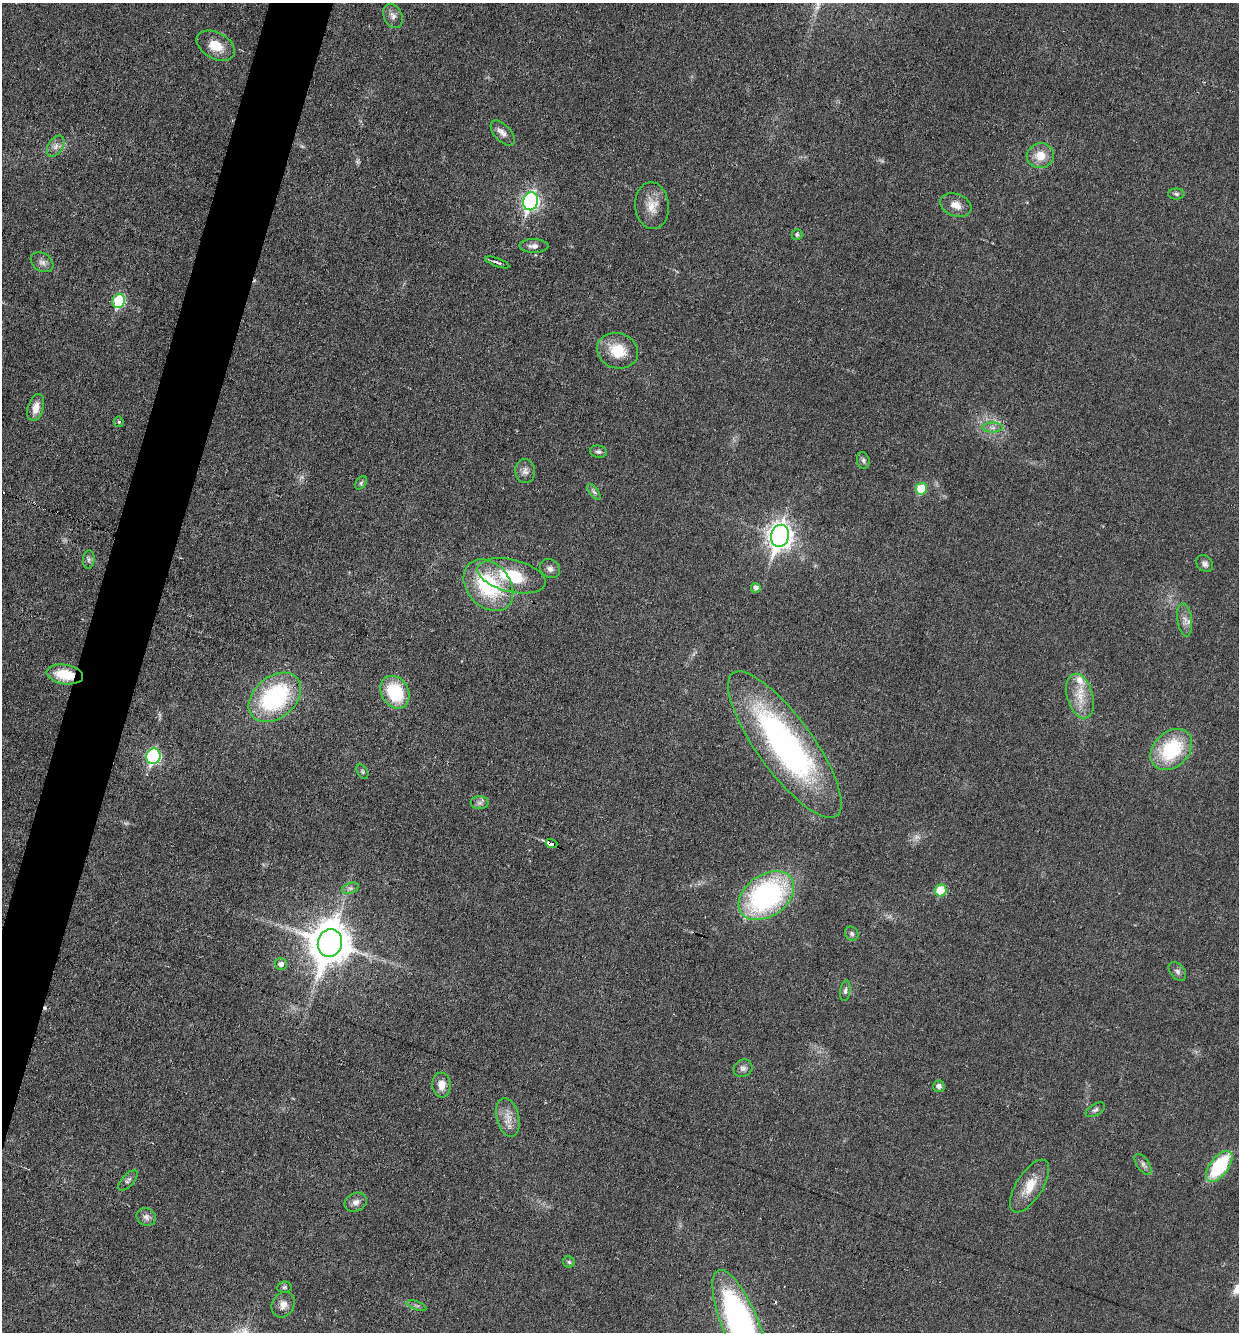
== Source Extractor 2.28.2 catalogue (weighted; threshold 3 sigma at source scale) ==
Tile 7 of 4 x 4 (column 3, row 2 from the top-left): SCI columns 2733-3969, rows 2659-3988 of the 5333 x 5318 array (HDU 1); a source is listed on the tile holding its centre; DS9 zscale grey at full resolution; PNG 1241 x 1334 px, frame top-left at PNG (2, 3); each listed source drawn as its Kron ellipse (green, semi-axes under 4 px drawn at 4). Shown black and unused: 4% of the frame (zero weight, under 3 of 6 exposures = <1% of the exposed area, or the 3 px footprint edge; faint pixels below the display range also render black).
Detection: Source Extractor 2.28.2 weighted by HDU 2 'WHT'; one run over the whole footprint, this tile lists its part. Background 0.0321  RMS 0.0039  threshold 0.0159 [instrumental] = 3 sigma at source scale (4.09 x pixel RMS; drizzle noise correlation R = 1.36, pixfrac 0.8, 0.05/0.05 arcsec/px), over >= 5 px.
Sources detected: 73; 5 too faint to see at this stretch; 1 cosmic-ray / hot-pixel residue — neither listed nor drawn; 1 inside a brighter listed object's ellipse — not listed separately; the other 66 listed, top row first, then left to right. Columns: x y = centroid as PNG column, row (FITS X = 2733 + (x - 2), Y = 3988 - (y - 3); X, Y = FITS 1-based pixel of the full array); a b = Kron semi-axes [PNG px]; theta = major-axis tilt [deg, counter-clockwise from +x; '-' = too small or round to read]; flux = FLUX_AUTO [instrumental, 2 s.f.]
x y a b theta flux
393 16 12 9 -65 2.2
216 46 20 13 -29 7.1
503 133 15 8 -48 2.6
56 146 12 7 59 2
1040 156 14 12 12 5.6
1176 194 8 5 -1 0.84
531 201 9 7 73 110
956 205 16 11 -21 3.9
652 206 23 16 -86 6.4
797 234 5 5 - 0.87
534 246 14 7 0 2
42 262 12 9 -32 1.9
497 262 13 3 -20 0.95
119 301 7 6 - 26
618 351 21 17 -19 10
36 407 14 8 74 3.7
119 422 5 5 - 0.46
993 428 10 5 0 1.5
598 452 8 6 -13 1
863 460 8 6 -75 0.95
525 471 12 10 -81 2.1
361 483 7 5 54 0.78
921 489 6 5 - 12
594 492 9 4 -54 0.92
780 536 11 9 76 300
89 559 9 6 84 1.1
1205 564 9 7 -47 1.5
550 569 10 9 - 1.9
512 576 35 16 -13 18
488 585 29 21 -49 32
756 588 5 5 - 1.6
1185 620 17 7 -82 2.6
65 674 18 9 -9 10
395 692 17 13 -58 20
1080 696 23 13 -74 7.6
275 697 29 20 40 47
785 745 88 27 -54 110
1171 749 23 17 44 26
153 756 8 7 - 60
362 771 8 5 -61 0.66
480 803 9 6 0 1.3
551 844 6 3 -20 17
350 888 8 5 19 1.1
941 890 6 5 - 14
766 896 31 21 35 79
852 934 7 6 - 1
330 943 14 12 75 1200
281 964 6 6 - 1.6
1177 972 11 7 -49 1.2
845 991 10 5 81 1
743 1068 10 8 33 1.5
442 1085 12 9 -85 3.7
939 1086 6 5 - 1.5
1095 1110 11 5 31 1.1
508 1117 20 11 -76 4.6
1143 1164 12 6 -54 1.4
1219 1166 18 9 53 28
128 1180 13 6 47 1.2
1030 1186 30 13 58 8.1
356 1202 11 9 26 2.1
146 1217 10 8 -28 1.8
569 1262 6 5 - 0.59
284 1287 7 5 5 0.73
283 1305 13 11 57 3
416 1306 10 3 -21 0.77
740 1323 57 18 -68 110
Overlapping masked pixels (flux is a lower limit): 2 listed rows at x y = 65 674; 551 844
Isophote crosses this tile's border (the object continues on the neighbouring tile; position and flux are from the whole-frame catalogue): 1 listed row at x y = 740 1323